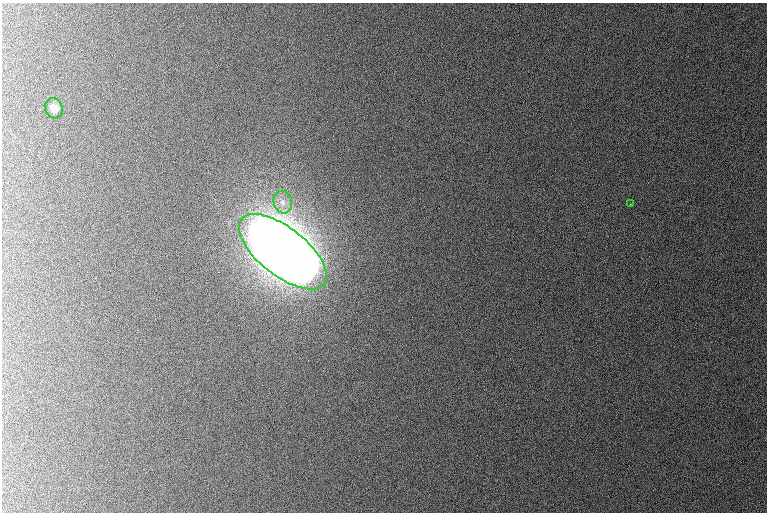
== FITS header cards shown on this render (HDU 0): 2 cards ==
NAXIS1  =                  765 /
NAXIS2  =                  510 /

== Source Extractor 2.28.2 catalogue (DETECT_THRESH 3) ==
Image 765 x 510 px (HDU 0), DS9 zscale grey, 1 PNG px = 1 image px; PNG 769 x 514 px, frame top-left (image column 1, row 510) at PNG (2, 3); each listed source drawn as its Kron ellipse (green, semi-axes under 4 px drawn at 4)
Background 1080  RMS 11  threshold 32.5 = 3 sigma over >= 5 px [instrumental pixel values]
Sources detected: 4; all 4 listed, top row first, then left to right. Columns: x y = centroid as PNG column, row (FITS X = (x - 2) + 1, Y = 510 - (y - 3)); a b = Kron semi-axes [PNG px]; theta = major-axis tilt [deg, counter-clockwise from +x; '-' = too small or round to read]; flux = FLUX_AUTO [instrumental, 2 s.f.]
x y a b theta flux
54 108 10 8 -62 5.4e+03
283 202 11 9 -76 6.2e+03
630 204 2 2 - 7.0e+02
283 252 53 24 -38 8.7e+06